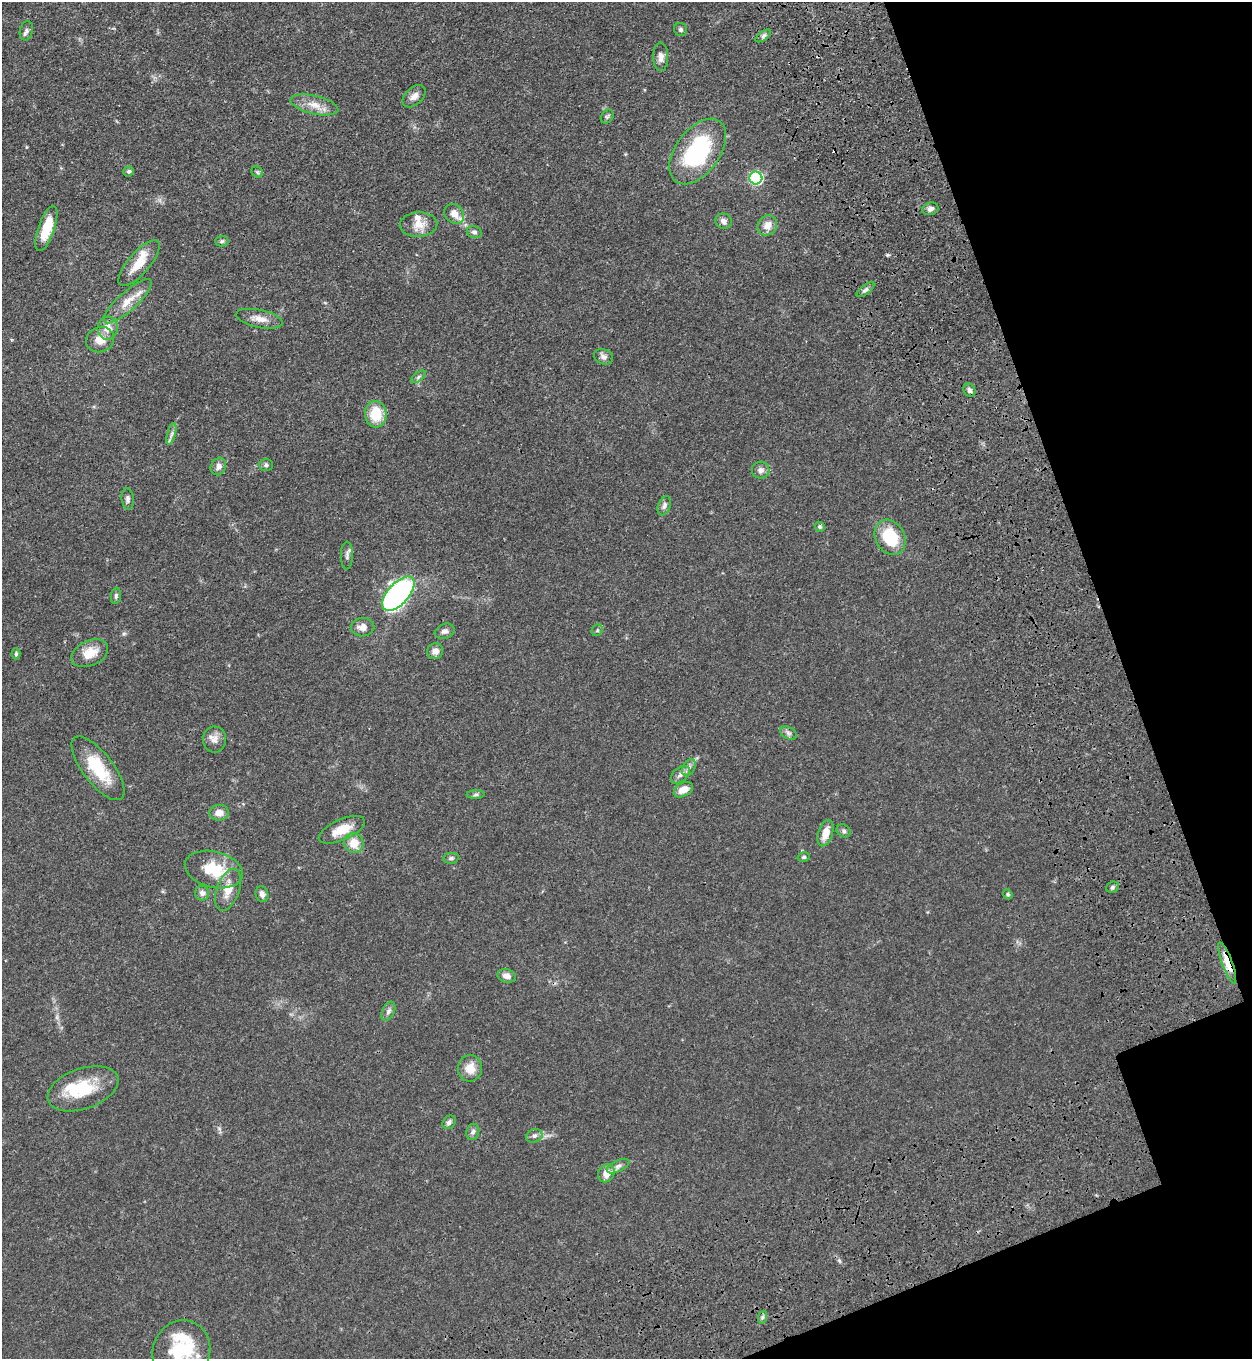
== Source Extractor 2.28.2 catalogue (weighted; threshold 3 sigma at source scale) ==
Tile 12 of 4 x 4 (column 4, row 3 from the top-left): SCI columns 4209-5458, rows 1544-2900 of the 5704 x 5798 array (HDU 1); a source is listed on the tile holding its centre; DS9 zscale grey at full resolution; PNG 1254 x 1361 px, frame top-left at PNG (2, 2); each listed source drawn as its Kron ellipse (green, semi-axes under 4 px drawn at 4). Shown black and unused: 15% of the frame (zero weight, under 3 of 4 exposures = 11% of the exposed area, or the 3 px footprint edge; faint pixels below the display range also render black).
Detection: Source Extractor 2.28.2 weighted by HDU 2 'WHT'; one run over the whole footprint, this tile lists its part. Background 0.0514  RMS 0.0041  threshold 0.0187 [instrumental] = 3 sigma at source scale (4.5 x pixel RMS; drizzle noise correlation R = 1.50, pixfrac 1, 0.05/0.05 arcsec/px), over >= 5 px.
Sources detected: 84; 1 inside a brighter object's white glare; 1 cosmic-ray / hot-pixel residue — neither listed nor drawn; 4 inside a brighter listed object's ellipse — not listed separately; the other 78 listed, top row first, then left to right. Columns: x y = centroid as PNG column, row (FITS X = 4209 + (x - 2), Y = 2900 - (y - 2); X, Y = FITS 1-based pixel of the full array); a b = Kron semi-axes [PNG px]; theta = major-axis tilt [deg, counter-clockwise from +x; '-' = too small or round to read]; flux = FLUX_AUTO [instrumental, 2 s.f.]
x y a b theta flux
681 29 7 6 - 0.99
26 31 10 6 76 1.4
763 36 9 4 36 1
661 57 14 7 -90 2.3
414 96 13 8 42 2.5
314 105 24 9 -13 5.4
607 117 7 5 54 0.79
698 151 37 22 53 44
129 171 5 5 - 0.71
257 172 6 5 - 0.62
756 178 6 6 - 49
930 209 8 6 18 1.6
454 214 11 9 -47 3.4
723 221 8 7 - 1.9
419 224 19 12 3 5.3
767 225 11 9 51 3.5
46 228 24 8 71 12
474 232 7 6 - 1
222 241 6 5 - 0.71
139 263 29 11 49 7.9
865 290 10 4 37 1.1
128 301 31 9 42 6.5
259 319 24 9 -11 4.2
108 328 11 10 - 4.5
100 340 14 12 22 4.9
604 357 10 7 -23 1.8
418 377 9 4 36 0.84
969 390 7 5 -64 1.3
376 414 13 10 -85 11
171 434 11 3 75 1.1
266 465 7 6 - 0.87
218 466 9 7 61 2
761 470 9 8 - 1.9
128 499 11 6 -85 1.3
664 506 10 6 69 1.3
820 527 5 4 - 0.73
890 537 18 14 -61 17
347 555 14 6 90 1.5
398 594 21 10 48 93
116 596 8 5 83 0.85
362 627 12 9 3 2.9
597 630 6 5 - 0.7
445 631 10 7 21 1.5
435 651 8 7 - 2.5
90 653 19 12 25 6.9
16 654 6 4 88 0.69
788 733 9 5 -27 1.2
214 739 13 11 -88 3
689 767 9 6 62 1.5
98 768 38 15 -52 17
680 775 11 7 39 1.8
683 790 10 6 29 3.9
476 795 9 4 1 0.91
219 813 10 8 6 3.2
342 830 24 10 24 7.3
844 831 7 6 - 0.95
825 833 13 7 72 4.8
354 843 10 9 - 6
804 857 6 4 14 0.66
451 858 8 5 10 0.89
214 869 29 18 -14 14
1112 887 7 5 23 0.82
228 890 22 11 70 6
202 893 7 7 - 1.9
262 894 8 6 -71 1.9
1008 894 5 4 - 0.62
1227 963 22 5 -70 7.7
507 976 9 6 -14 2.6
388 1011 10 6 65 1.4
470 1068 13 12 - 5.1
83 1089 37 20 20 18
449 1122 7 6 - 1.3
473 1132 8 6 69 1.4
534 1136 8 6 25 1.3
618 1166 12 5 26 1.5
606 1173 9 8 - 4
763 1317 6 4 70 0.77
181 1351 31 28 68 24
Overlapping masked pixels (flux is a lower limit): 2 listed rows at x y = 90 653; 1227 963
Isophote crosses this tile's border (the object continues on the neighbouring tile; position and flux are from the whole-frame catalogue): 1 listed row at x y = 181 1351